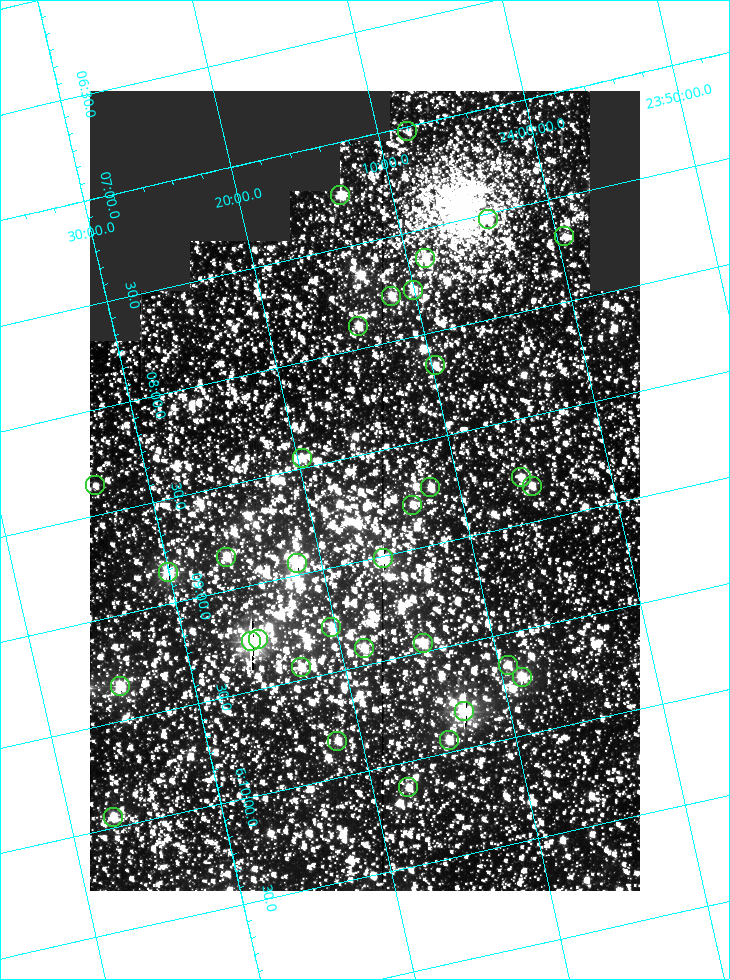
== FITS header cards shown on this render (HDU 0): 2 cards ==
NAXIS1  =                  550
NAXIS2  =                  800

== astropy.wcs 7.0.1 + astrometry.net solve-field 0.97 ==
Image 550 x 800 px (HDU 0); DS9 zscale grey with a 90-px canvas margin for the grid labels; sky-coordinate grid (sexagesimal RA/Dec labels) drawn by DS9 from the SOLVED WCS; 33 Tycho-2 reference stars matched to detected sources circled (green)
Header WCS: RA---TAN/DEC--TAN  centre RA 06:08:40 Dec +24:16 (92.17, +24.27 deg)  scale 3.97 arcsec/px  FOV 36.4' x 53.0'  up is -103 deg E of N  parity normal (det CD < 0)
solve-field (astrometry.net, Tycho-2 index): VERIFIED the header's WCS against the Tycho-2 star catalogue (verified at 3 index scales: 18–30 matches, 0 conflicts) and refined it, rather than solving blind
Solved WCS: RA---TAN-SIP/DEC--TAN-SIP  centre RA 06:08:40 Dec +24:16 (92.17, +24.27 deg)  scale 3.98 arcsec/px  FOV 36.5' x 53.0'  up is -103 deg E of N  parity normal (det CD < 0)
The solver's refit moves the header's centre by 0.097 arcsec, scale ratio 1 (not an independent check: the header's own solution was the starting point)
Tycho-2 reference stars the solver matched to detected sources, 33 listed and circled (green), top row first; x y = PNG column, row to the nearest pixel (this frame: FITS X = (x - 90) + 1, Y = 800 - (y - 91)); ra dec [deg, ICRS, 3 dp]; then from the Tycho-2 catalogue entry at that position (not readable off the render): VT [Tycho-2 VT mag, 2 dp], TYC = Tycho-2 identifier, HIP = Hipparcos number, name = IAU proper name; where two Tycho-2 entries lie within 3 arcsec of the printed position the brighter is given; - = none
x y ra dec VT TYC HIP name
407 131 91.756 +24.135 11.55 1864-383-1 - -
340 195 91.813 +24.222 9.50 1864-951-1 - -
488 219 91.882 +24.069 10.67 1864-1197-1 - -
564 236 91.922 +23.991 11.04 1864-773-1 - -
425 258 91.910 +24.147 9.81 1864-677-1 - -
413 290 91.945 +24.168 9.83 1864-545-1 - -
391 296 91.946 +24.193 9.49 1864-879-1 - -
358 326 91.972 +24.235 9.87 1864-607-1 - -
435 365 92.040 +24.163 9.97 1864-387-1 - -
302 458 92.113 +24.329 10.09 1877-692-1 - -
521 477 92.195 +24.097 9.91 1877-1306-1 - -
95 485 92.090 +24.558 11.22 1868-1493-1 - -
532 486 92.208 +24.088 10.02 1877-898-1 - -
430 487 92.182 +24.197 9.90 1877-42-1 - -
412 505 92.198 +24.221 10.14 1877-234-1 - -
226 557 92.210 +24.434 9.33 1881-345-1 - -
383 558 92.254 +24.266 8.73 1877-224-1 - -
297 563 92.236 +24.360 8.19 1877-300-1 29148 -
168 572 92.212 +24.501 8.67 1881-93-1 - -
331 627 92.321 +24.338 9.42 1877-884-1 - -
258 639 92.315 +24.419 9.14 1881-15-1 - -
251 641 92.316 +24.428 7.55 1881-1595-1 - -
423 643 92.364 +24.244 8.80 1877-1589-1 - -
364 648 92.355 +24.308 9.21 1877-702-1 - -
508 665 92.412 +24.157 10.23 1877-766-1 - -
301 667 92.360 +24.380 9.69 1881-496-1 - -
522 677 92.431 +24.145 8.75 1877-16-1 - -
120 686 92.334 +24.580 8.60 1881-81-1 - -
464 711 92.456 +24.215 7.57 1877-1484-1 - -
449 740 92.485 +24.239 9.49 1877-1276-1 - -
337 741 92.457 +24.359 9.75 1877-1432-1 - -
408 787 92.531 +24.294 10.40 1877-334-1 - -
113 817 92.487 +24.619 9.38 1881-1542-1 - -